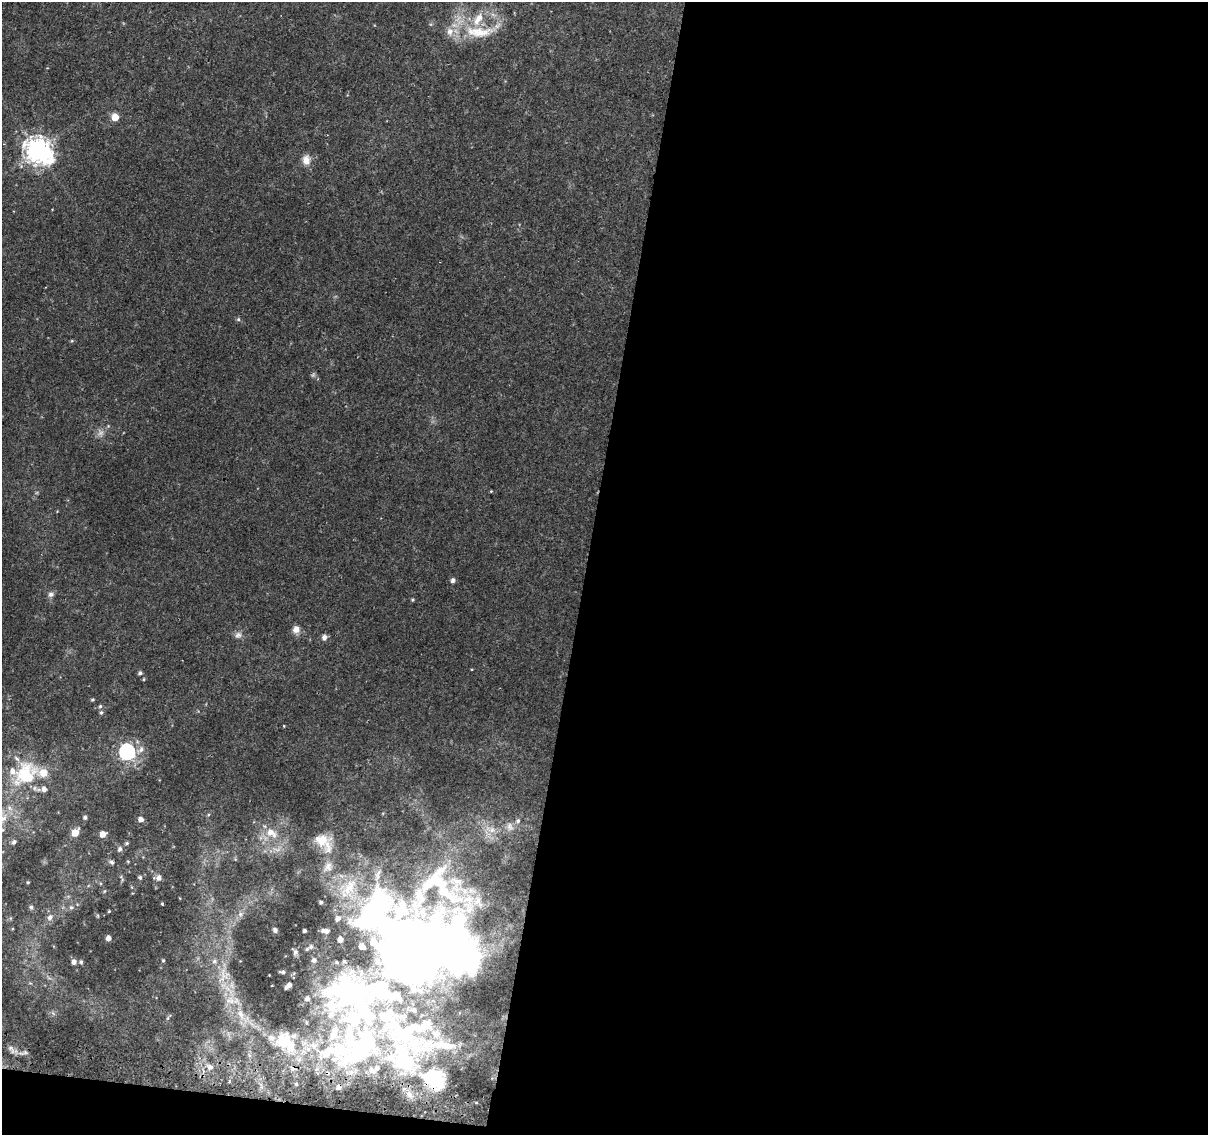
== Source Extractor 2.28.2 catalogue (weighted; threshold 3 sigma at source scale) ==
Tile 16 of 4 x 4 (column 4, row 4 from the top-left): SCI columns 3624-4829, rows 263-1395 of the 4843 x 5116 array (HDU 1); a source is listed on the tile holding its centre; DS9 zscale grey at full resolution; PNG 1210 x 1137 px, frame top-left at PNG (2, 2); no overlay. Shown black and unused: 53% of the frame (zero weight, under 2 of 3 exposures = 2% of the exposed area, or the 3 px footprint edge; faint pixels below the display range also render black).
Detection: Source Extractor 2.28.2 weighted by HDU 2 'WHT'; one run over the whole footprint, this tile lists its part. Background 0.0111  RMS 0.0038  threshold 0.017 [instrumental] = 3 sigma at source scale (4.5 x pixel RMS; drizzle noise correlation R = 1.50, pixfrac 1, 0.0396/0.0396 arcsec/px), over >= 5 px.
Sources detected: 122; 2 too faint to see at this stretch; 11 inside a brighter object's white glare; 2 cosmic-ray / hot-pixel residue — not listed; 29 inside a brighter listed object's ellipse — not listed separately; the other 78 listed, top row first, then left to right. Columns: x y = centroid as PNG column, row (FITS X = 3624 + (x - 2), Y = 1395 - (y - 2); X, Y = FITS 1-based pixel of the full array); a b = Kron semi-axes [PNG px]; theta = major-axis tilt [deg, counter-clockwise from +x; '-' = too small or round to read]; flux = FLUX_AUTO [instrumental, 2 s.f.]
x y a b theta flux
479 32 51 16 2 16
115 117 5 5 - 6
38 150 9 8 - 400
306 160 13 10 -90 3.3
238 319 6 5 - 0.6
72 341 5 3 - 0.4
491 491 4 3 - 0.29
453 580 5 5 - 1.3
51 594 8 7 - 1.2
413 600 4 4 - 0.48
296 629 9 8 - 2.6
238 635 10 9 - 1.7
324 637 8 6 79 1.4
140 673 5 4 - 0.8
92 700 5 4 - 0.48
100 706 6 5 - 0.64
101 712 6 4 68 0.62
284 726 4 2 - 0.23
141 749 11 7 44 1.9
127 752 7 7 - 100
27 776 27 23 66 26
85 817 4 4 - 0.85
2 819 20 11 34 5.5
141 819 5 5 - 1.9
518 821 6 6 - 0.96
75 833 6 5 - 6.1
271 833 16 10 -35 4.7
103 834 5 5 - 3.4
322 840 21 15 -5 6.9
14 842 6 5 - 0.99
126 843 5 4 - 0.49
120 849 6 5 - 1
112 862 6 5 - 0.81
328 867 15 11 63 3.6
140 877 5 4 - 0.66
159 878 7 7 - 1.5
28 882 4 3 - 0.37
439 885 189 92 -79 160
104 891 5 3 - 0.35
321 902 5 4 - 0.76
162 904 3 2 - 0.35
31 907 6 5 - 0.86
71 907 6 5 - 0.79
109 911 3 2 - 0.35
240 914 6 6 - 1.2
50 917 8 7 - 1.7
10 918 6 4 -71 0.46
338 918 8 7 - 1.8
275 930 5 4 - 1.2
304 931 3 3 - 0.93
323 931 7 5 9 1.2
108 938 4 4 - 2
340 939 4 4 - 2.7
311 947 5 5 - 0.9
400 950 56 31 -61 230
295 952 7 6 - 1.1
163 960 3 3 - 0.45
314 960 5 4 - 1.1
344 961 3 3 - 0.38
74 962 5 5 - 1.8
81 962 5 4 - 0.62
337 962 3 3 - 0.42
283 972 7 4 -14 0.81
224 975 23 15 -72 9
289 985 5 4 - 1.4
348 994 69 44 -5 64
307 999 5 5 - 1.2
230 1000 15 11 -2 4.9
241 1014 18 8 -71 4.7
331 1014 11 8 61 2.9
307 1023 5 3 - 0.38
286 1042 37 23 -39 20
364 1046 79 41 53 70
210 1067 9 7 -39 2
432 1078 43 23 -36 24
229 1081 3 3 - 0.7
296 1084 4 3 - 0.44
409 1094 12 7 -60 2.9
Overlapping masked pixels (flux is a lower limit): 1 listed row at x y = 432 1078
Isophote crosses this tile's border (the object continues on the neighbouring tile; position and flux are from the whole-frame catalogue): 1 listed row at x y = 2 819